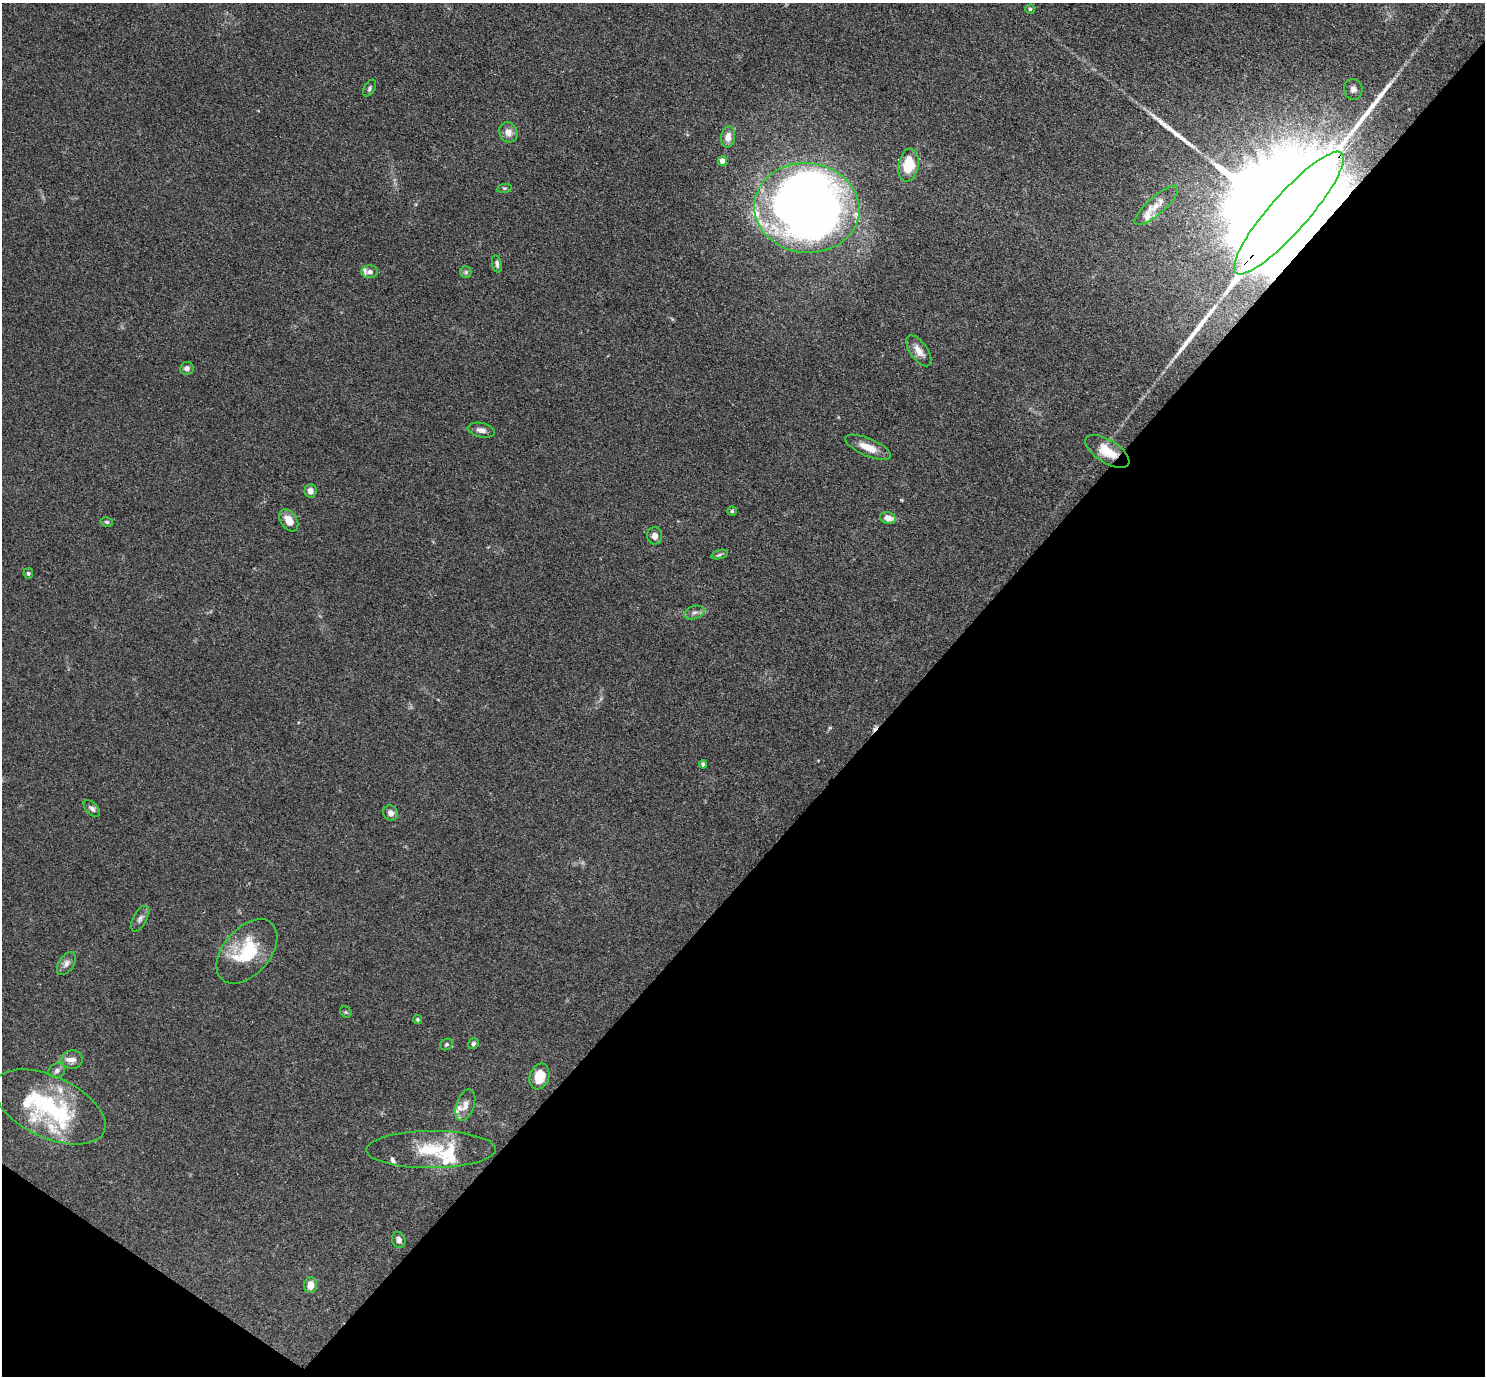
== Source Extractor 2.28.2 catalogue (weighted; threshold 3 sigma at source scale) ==
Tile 15 of 4 x 4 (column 3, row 4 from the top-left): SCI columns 2971-4453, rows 296-1669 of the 5940 x 5944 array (HDU 1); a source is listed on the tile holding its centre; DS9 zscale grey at full resolution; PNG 1487 x 1378 px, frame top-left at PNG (2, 3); each listed source drawn as its Kron ellipse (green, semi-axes under 4 px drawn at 4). Shown black and unused: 40% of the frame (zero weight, under 3 of 4 exposures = <1% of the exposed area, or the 3 px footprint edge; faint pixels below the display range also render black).
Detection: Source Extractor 2.28.2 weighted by HDU 2 'WHT'; one run over the whole footprint, this tile lists its part. Background 0.0727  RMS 0.0056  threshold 0.0253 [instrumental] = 3 sigma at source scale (4.5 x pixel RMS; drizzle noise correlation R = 1.50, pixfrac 1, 0.05/0.05 arcsec/px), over >= 5 px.
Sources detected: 63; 2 inside a brighter object's white glare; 1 cosmic-ray / hot-pixel residue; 3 long thin detections or spike segments (spike, bleed or trail) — neither listed nor drawn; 11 inside a brighter listed object's ellipse — not listed separately; the other 46 listed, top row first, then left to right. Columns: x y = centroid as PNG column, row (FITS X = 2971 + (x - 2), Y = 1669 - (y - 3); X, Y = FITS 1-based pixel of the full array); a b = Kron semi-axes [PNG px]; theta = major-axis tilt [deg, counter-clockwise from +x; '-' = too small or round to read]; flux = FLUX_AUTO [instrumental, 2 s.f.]
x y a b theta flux
1030 9 4 4 - 0.84
370 88 9 5 61 1.3
1353 89 10 9 - 4.2
508 132 10 9 - 4.1
728 137 10 7 81 4.7
723 161 4 4 - 6.1
908 165 16 10 80 18
504 188 7 4 7 0.77
1156 205 28 8 41 5.9
807 208 53 45 -6 540
1289 213 80 19 49 57000
497 264 8 4 -79 1.6
370 272 8 6 -2 1.9
466 272 6 6 - 1
919 351 18 8 -55 5.1
187 368 7 6 - 2.1
481 430 14 7 -12 2.9
868 447 24 8 -23 7.6
1107 451 25 11 -32 11
310 491 7 6 - 3.1
732 511 4 4 - 0.73
888 518 8 6 -13 4.4
289 520 12 8 -56 6.3
107 522 6 5 - 0.96
655 536 8 7 - 3
720 555 8 3 19 0.97
28 573 5 4 - 1
694 613 10 6 17 2.1
703 764 4 4 - 1.5
92 809 10 5 -45 1.8
390 813 8 7 - 2.7
140 919 14 7 63 2.3
247 951 38 23 49 31
66 963 13 7 57 2.8
346 1012 6 5 - 0.79
418 1020 4 4 - 0.9
446 1044 6 5 - 1
473 1044 6 5 - 1.4
72 1060 10 9 - 2.9
57 1071 8 7 - 1.8
539 1076 13 9 71 12
465 1105 16 9 71 4.3
50 1107 60 30 -25 65
431 1150 64 18 0 29
399 1240 8 6 -68 2.5
310 1285 8 6 87 5.4
Overlapping masked pixels (flux is a lower limit): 2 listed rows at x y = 1289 213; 1107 451